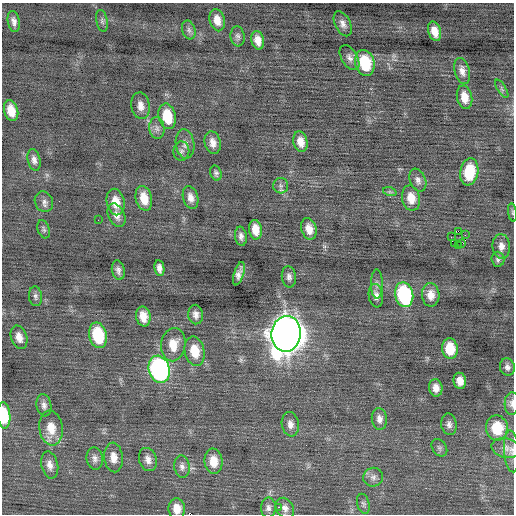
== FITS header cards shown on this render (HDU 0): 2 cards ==
NAXIS1  =                  512 / Axis length
NAXIS2  =                  512 / Axis length

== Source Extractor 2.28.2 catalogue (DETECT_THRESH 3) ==
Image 512 x 512 px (HDU 0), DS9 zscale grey, 1 PNG px = 1 image px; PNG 516 x 516 px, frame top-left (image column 1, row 512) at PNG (2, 3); each listed source drawn as its Kron ellipse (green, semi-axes under 4 px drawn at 4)
Background -0.0393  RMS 0.8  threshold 2.39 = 3 sigma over >= 5 px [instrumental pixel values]
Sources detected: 91; all 91 listed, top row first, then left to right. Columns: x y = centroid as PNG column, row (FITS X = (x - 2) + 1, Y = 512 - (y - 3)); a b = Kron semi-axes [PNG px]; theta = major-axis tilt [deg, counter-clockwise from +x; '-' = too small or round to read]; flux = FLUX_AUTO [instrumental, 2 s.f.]
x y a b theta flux
217 20 11 7 -76 530
14 21 11 6 -79 260
102 21 11 5 -80 150
343 24 13 7 -63 300
189 30 9 6 -73 190
435 31 10 6 -73 560
238 36 10 7 -83 180
258 40 9 6 -76 470
349 58 14 8 -59 280
365 63 13 9 -75 2200
462 71 13 7 -76 350
502 89 10 3 -58 110
464 97 12 7 -78 660
140 106 13 9 -81 410
11 111 10 7 -73 820
167 116 13 8 -78 1600
157 128 11 7 -86 260
300 142 10 7 -75 490
213 143 11 8 -78 410
185 144 15 9 -82 350
181 151 10 8 88 210
34 160 11 6 -78 250
469 172 14 9 80 1700
216 173 8 5 -73 140
418 180 12 8 -68 260
281 186 7 7 - 160
390 192 7 4 -18 78
144 198 13 8 -76 850
191 198 12 7 -74 360
411 198 13 9 -78 750
44 202 10 9 - 240
116 202 13 9 -80 770
512 212 9 3 -81 79
117 215 12 8 -65 350
98 220 3 2 - 40
44 229 9 6 -71 130
309 229 11 7 -75 540
255 230 10 6 -81 630
458 231 3 2 - 4600
465 235 2 2 - 520
241 236 9 6 -81 220
451 237 2 2 - 5600
461 243 3 2 - 51
455 244 3 2 - 91
458 245 2 2 - 23
501 246 12 9 -84 370
498 259 7 6 - 150
159 268 8 5 -81 270
118 270 10 6 -78 230
239 274 12 5 73 300
289 277 11 7 -83 240
377 284 14 6 -90 210
404 295 12 9 -78 5800
431 295 12 8 -88 520
36 296 10 6 -83 160
376 296 12 7 -83 280
196 314 10 7 -82 290
143 316 10 7 -79 630
286 334 18 14 83 93000
98 335 13 8 -77 2800
19 337 12 8 -73 450
173 345 17 12 81 930
450 349 10 8 -83 1400
195 351 15 9 -78 1100
507 367 9 7 -74 230
159 369 14 10 -74 13000
460 381 8 6 -81 480
436 388 9 6 -81 420
512 403 11 7 86 290
44 405 11 7 -80 240
4 415 13 6 -85 1700
379 419 11 7 -85 290
290 424 12 8 -80 350
449 424 11 7 -81 240
51 428 17 12 -82 900
497 428 13 11 -80 1900
439 448 9 7 -55 160
506 448 14 9 -13 390
512 451 21 7 -85 370
114 457 15 9 -85 530
95 459 11 8 -83 250
148 459 12 8 -72 350
213 461 12 9 -83 770
50 465 14 8 -77 360
182 467 11 7 -82 270
373 477 10 9 - 260
363 504 10 6 -74 140
279 507 3 2 - 84
268 508 10 7 86 220
285 508 11 8 -58 290
177 509 10 8 -84 620
At the frame edge (FLAGS 8, measured only in part): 5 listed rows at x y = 512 212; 512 403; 4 415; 512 451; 177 509